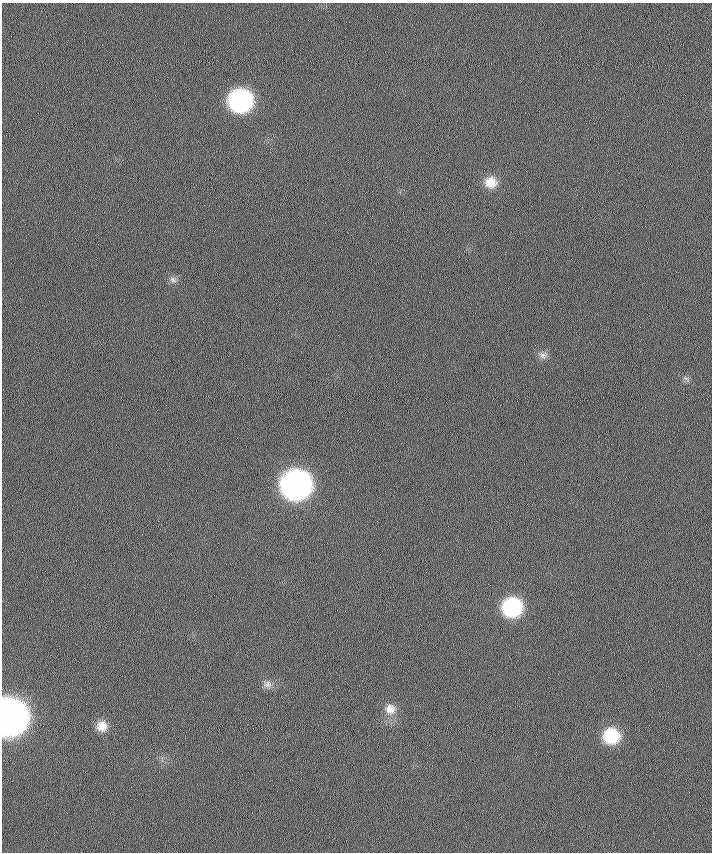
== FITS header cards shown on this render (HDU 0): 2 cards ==
NAXIS1  =                  710 /
NAXIS2  =                  850 /

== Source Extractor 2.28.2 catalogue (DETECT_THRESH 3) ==
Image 710 x 850 px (HDU 0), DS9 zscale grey, 1 PNG px = 1 image px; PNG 714 x 854 px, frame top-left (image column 1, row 850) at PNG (2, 3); no overlay
Background 0.376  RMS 5.8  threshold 17.4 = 3 sigma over >= 5 px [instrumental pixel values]
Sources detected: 11; all 11 listed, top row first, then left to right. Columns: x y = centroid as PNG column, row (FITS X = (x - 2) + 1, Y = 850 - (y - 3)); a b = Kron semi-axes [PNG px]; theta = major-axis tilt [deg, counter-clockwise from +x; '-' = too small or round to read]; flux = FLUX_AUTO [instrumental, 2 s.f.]
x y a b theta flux
240 101 15 15 - 91000
491 182 14 12 -1 6000
173 280 9 7 -38 1300
543 355 10 9 - 1700
296 485 17 16 - 290000
512 607 15 14 - 45000
267 684 12 10 25 2400
390 709 14 14 - 4800
9 717 17 15 88 820000
102 726 13 13 - 4800
611 736 15 14 - 20000
At the frame edge (FLAGS 8, measured only in part): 1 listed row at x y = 9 717